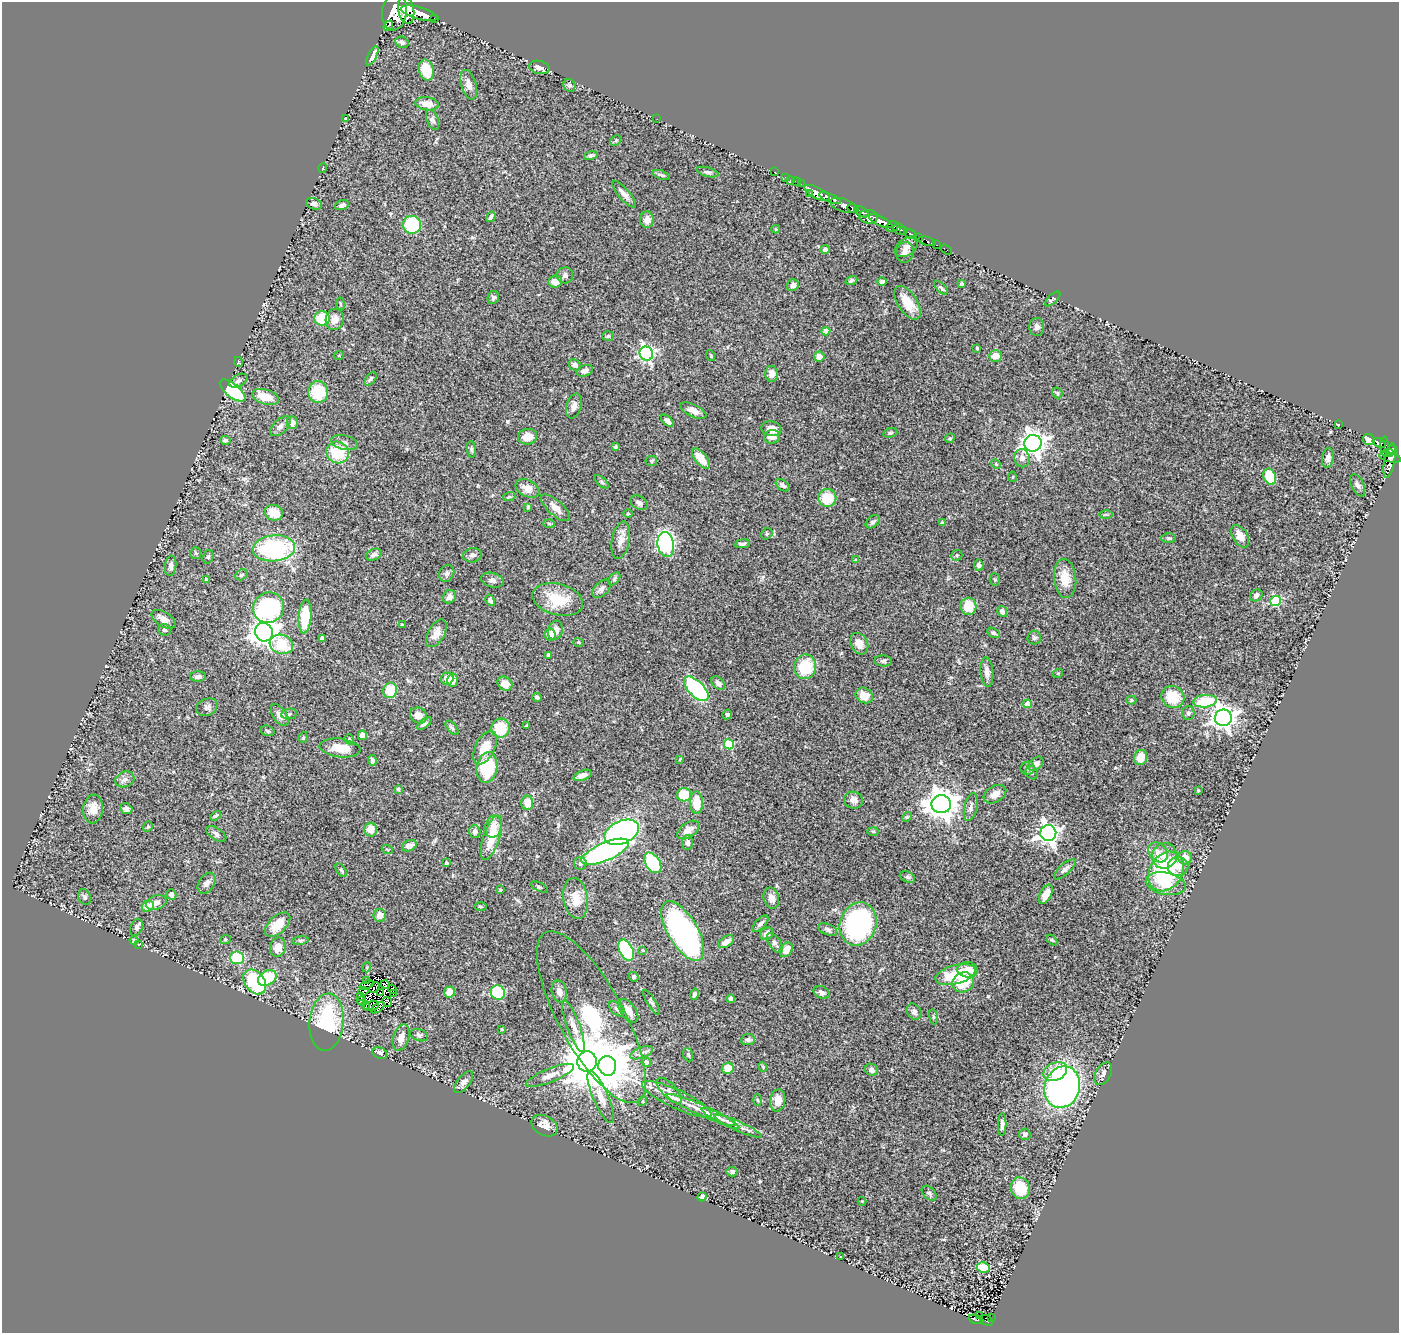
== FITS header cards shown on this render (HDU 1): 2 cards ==
NAXIS1  =                 1397
NAXIS2  =                 1331

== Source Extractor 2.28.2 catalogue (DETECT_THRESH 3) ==
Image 1397 x 1331 px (HDU 1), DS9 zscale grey, 1 PNG px = 1 image px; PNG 1401 x 1335 px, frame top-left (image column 1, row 1331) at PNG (2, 2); each listed source drawn as its Kron ellipse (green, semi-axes under 4 px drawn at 4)
Background 0.672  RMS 0.039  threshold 0.118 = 3 sigma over >= 5 px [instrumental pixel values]
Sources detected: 372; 7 with non-positive FLUX_AUTO (blend fragments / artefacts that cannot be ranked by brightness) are neither listed nor drawn; the other 365 listed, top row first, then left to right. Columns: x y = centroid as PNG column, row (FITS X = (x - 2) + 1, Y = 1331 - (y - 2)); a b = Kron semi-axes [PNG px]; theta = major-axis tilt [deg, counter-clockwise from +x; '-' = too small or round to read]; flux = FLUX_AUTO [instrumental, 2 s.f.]
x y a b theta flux
406 10 14 8 -78 2100
394 12 18 12 83 3400
419 13 19 6 -16 3600
434 18 3 3 - 170
388 26 5 3 - 1600
402 42 7 5 -24 7.5
372 56 10 4 64 15
539 67 10 6 -14 16
426 70 10 7 -73 66
469 85 15 7 -74 18
569 85 7 5 -63 5.8
427 104 11 6 -8 25
346 118 3 2 - 2.2
657 119 2 2 - 6.9
432 120 10 6 -67 7.5
616 140 6 4 45 3.9
591 155 7 4 16 5.2
323 168 5 3 - 1.9
707 172 11 4 -15 6.2
775 172 3 2 - 29
661 175 9 4 -19 5.5
786 177 3 2 - 19
791 180 3 2 - 17
796 182 4 2 - 31
801 184 2 2 - 12
809 193 3 2 - 120
817 193 14 5 -27 1800
624 194 17 5 -49 16
830 198 11 4 -22 1600
314 204 8 5 -18 8.4
342 205 7 4 20 9.5
843 205 14 6 -19 570
853 208 5 4 - 720
861 212 8 4 -32 420
491 217 5 3 - 6.3
868 217 9 7 -8 920
647 220 8 7 - 19
881 221 13 4 -25 2300
412 225 9 9 - 180
892 227 6 5 - 680
775 229 4 4 - 2.5
899 229 6 5 - 990
903 231 4 3 - 570
911 234 7 3 -30 320
918 238 4 3 - 150
927 241 9 4 -15 110
937 245 3 2 - 16
906 247 13 8 38 18
825 249 4 4 - 11
946 250 6 2 -34 15
905 252 10 8 77 15
565 275 8 8 - 10
851 280 6 4 20 4.8
555 281 7 6 - 22
882 282 5 4 - 6.9
961 284 4 3 - 4.7
793 285 6 5 - 13
941 288 9 4 -47 5
493 298 7 5 66 6.2
1053 299 9 4 43 5.9
908 303 19 9 -56 50
340 304 6 3 -82 3.2
322 318 8 7 - 86
335 319 11 9 77 22
1037 327 9 7 -88 10
826 331 4 4 - 24
608 336 5 4 - 4.1
977 348 3 3 - 2.9
646 354 7 6 - 640
339 355 5 3 - 2.5
711 356 6 2 -71 2.3
995 356 6 6 - 27
819 357 5 5 - 25
239 362 5 3 - 2
575 365 6 5 - 11
585 371 8 5 16 12
772 374 8 6 -90 23
371 379 8 4 56 5
238 381 10 6 27 7.8
233 391 15 6 -38 190
318 392 11 10 - 100
1057 393 6 4 -48 3.9
265 397 14 7 -16 45
574 406 13 7 73 13
693 411 14 6 -25 17
667 421 7 4 -43 11
292 423 6 5 - 15
1338 424 3 2 - 2
280 426 12 7 43 11
771 429 10 7 -7 22
890 433 7 4 17 4.1
527 437 10 7 10 32
772 437 8 6 10 20
950 438 5 4 - 4.2
1369 439 6 5 - 23
225 440 5 4 - 4.6
344 443 13 7 -13 11
1033 443 8 8 - 2100
1379 443 7 3 -24 200
1385 446 9 3 -88 270
615 447 3 3 - 3.5
471 449 8 4 -83 4.9
1392 450 5 5 - 560
338 452 11 10 - 98
1388 453 6 3 7 250
1390 457 11 4 -13 280
701 458 12 6 -51 35
1022 458 9 7 -81 17
1328 458 10 6 80 13
1390 460 18 5 79 410
651 461 6 5 - 3.3
996 464 5 4 - 3.2
1013 477 5 3 - 2.5
1270 477 8 6 -69 81
602 482 8 4 -42 4.5
783 485 7 5 -36 7.5
1358 485 12 6 -65 11
527 488 13 8 -26 29
509 497 6 4 18 3.5
827 498 9 9 - 72
639 503 9 6 -31 8.3
528 507 4 4 - 2.9
555 508 18 7 -41 26
274 513 9 7 -18 45
628 514 5 3 - 2.4
1106 514 6 4 -1 4
873 522 8 5 37 6.6
549 523 6 4 -2 3.5
943 523 4 3 - 6.2
767 534 6 5 - 4.4
1240 536 12 7 -59 27
1169 538 7 5 -2 5
621 540 19 8 79 21
666 544 12 8 -79 460
742 544 8 4 6 8
274 548 21 13 6 320
196 553 6 5 - 3.9
374 555 8 5 23 9.9
473 555 9 7 13 9.4
957 555 6 5 - 4.7
208 557 7 5 72 5.1
856 560 4 3 - 2.7
979 565 5 5 - 8.9
171 566 10 5 83 10
447 573 9 7 61 8.8
241 575 6 5 - 5.2
1065 578 19 11 -84 45
206 579 4 3 - 4
614 579 7 4 50 4.5
492 580 11 7 -15 11
995 580 6 5 - 4.8
601 589 11 6 45 11
1256 595 7 5 39 9.2
449 597 7 6 - 12
558 599 26 15 -14 86
490 600 6 4 -59 8.9
1275 601 5 5 - 220
968 606 8 8 - 55
269 608 16 15 - 370
1002 611 5 4 - 10
305 617 17 6 86 100
163 619 13 7 -32 17
402 625 4 3 - 3.5
164 630 6 5 - 6
555 630 9 7 74 16
264 632 9 8 - 2800
436 633 15 8 60 25
993 633 7 4 -27 5.5
550 635 6 5 - 29
322 638 4 4 - 13
1034 638 7 6 - 6.8
579 642 5 3 - 2.3
281 644 12 9 -16 95
859 644 11 8 -62 21
548 655 4 3 - 4.2
883 661 9 5 -5 6.3
805 667 12 11 - 110
987 672 15 6 -85 16
1058 673 5 3 - 2.3
198 677 8 5 0 9.8
447 679 6 6 - 23
452 680 7 5 -87 23
718 683 8 5 -46 12
505 684 8 6 -39 28
696 689 15 7 -45 290
390 690 8 7 - 65
864 695 9 7 -30 34
537 697 4 3 - 7.2
1173 697 12 10 -35 69
1131 700 5 4 - 3.5
1205 701 12 6 5 110
1028 704 4 4 - 40
207 707 11 8 24 9.7
1188 713 7 6 - 7.6
289 714 8 5 11 5.7
727 714 5 4 - 5.4
280 715 12 7 -56 16
419 715 9 7 -32 22
1223 718 8 8 - 2000
424 724 8 4 39 8.8
526 725 4 2 - 2.5
452 728 8 4 -47 5.9
501 728 9 9 - 75
268 731 7 5 -17 4.8
362 735 5 4 - 22
303 737 6 4 70 3.4
349 739 5 4 - 4.6
729 744 5 5 - 150
340 748 20 9 -7 46
485 748 18 9 64 49
1141 757 8 6 76 48
680 759 4 2 - 2.1
372 760 5 3 - 5.9
1036 764 8 6 43 14
487 767 15 10 80 140
1027 768 7 6 - 6.8
1032 773 7 5 -57 5.5
583 775 9 5 21 15
125 779 10 7 25 11
398 789 4 4 - 3.3
1198 790 4 4 - 2.7
995 794 12 8 30 22
684 795 7 6 - 79
853 800 9 8 - 15
527 803 7 6 - 25
696 803 11 6 -89 61
941 804 10 9 - 4200
971 807 14 6 78 12
93 809 14 10 84 30
126 809 6 5 - 9
216 816 6 3 32 4.3
907 817 5 4 - 3.3
493 826 11 8 77 27
148 827 5 4 - 4.1
371 830 7 6 - 30
688 830 12 7 35 23
873 831 6 4 -2 3.2
475 832 6 5 - 12
622 832 18 11 24 680
1048 833 8 8 - 1400
216 834 11 6 -32 9.5
491 838 23 8 72 71
688 843 7 5 90 7.4
409 846 8 5 25 16
387 849 5 3 - 2.8
605 852 25 9 23 530
1158 852 11 8 -49 20
1164 856 13 12 - 37
1185 858 6 6 - 37
446 863 4 3 - 5.4
653 863 11 7 -57 160
580 864 6 6 - 8
1178 866 10 9 - 23
1065 869 14 5 42 11
341 870 7 4 -55 4.3
1166 872 21 16 57 250
907 877 8 5 -26 5.3
207 883 11 7 57 11
1166 884 20 11 -11 52
539 887 9 3 -24 3.9
500 890 4 3 - 2.7
1046 894 10 5 63 30
171 895 5 4 - 13
85 897 8 6 -68 6.2
576 898 21 12 -81 44
771 898 11 7 -77 17
156 903 10 7 19 13
148 906 6 5 - 42
480 907 6 3 -1 3.4
380 915 6 6 - 19
760 924 10 5 45 8.8
858 924 22 18 70 460
278 925 15 8 43 51
136 927 9 6 69 8.9
828 929 10 5 -23 7.5
683 931 33 15 -59 660
767 934 7 6 - 10
134 940 4 3 - 3.1
225 940 5 3 - 2.7
300 940 8 4 8 5.1
1052 940 6 3 -44 3.3
726 942 9 5 32 19
775 943 11 6 -56 12
139 944 4 2 - 1.3
278 947 10 8 78 28
626 950 11 6 -63 220
643 950 4 4 - 2.9
786 950 8 6 56 25
237 958 7 6 - 120
367 967 5 3 - 2.4
968 970 10 7 -5 43
955 975 20 9 15 91
634 977 5 4 - 4.6
267 978 10 7 33 110
367 980 3 2 - 2
255 982 14 9 -52 200
963 982 11 10 - 79
366 985 7 2 21 3.8
385 985 5 3 - 7
374 988 6 3 45 3.6
392 989 5 3 - 3.7
364 991 5 3 - 9.9
450 992 5 5 - 29
498 992 7 7 - 170
559 992 11 7 -76 16
822 992 8 6 -28 12
380 993 3 2 - 3.8
393 994 3 2 - 0.58
694 994 5 4 - 5.4
361 997 3 2 - 4.2
731 999 4 4 - 10
361 1001 4 2 - 1
387 1002 5 2 - 2.1
652 1002 14 4 -58 5.2
366 1005 4 3 - 3.8
371 1006 7 5 14 8.5
378 1008 8 4 36 0.59
616 1009 9 5 -45 6.9
628 1011 13 7 -53 24
914 1012 8 6 -58 8.3
591 1017 96 32 -61 500
933 1017 8 4 -81 4.1
326 1022 29 17 85 230
573 1026 28 6 -70 24
502 1029 3 3 - 3.3
419 1035 9 6 -17 6.3
401 1037 13 8 71 21
748 1040 7 5 8 5.7
380 1053 7 5 -26 10
641 1053 12 5 20 11
688 1055 7 5 -70 4.4
587 1062 10 9 - 15000
646 1062 5 4 - 11
607 1066 10 9 - 8500
763 1067 5 3 - 2.4
728 1068 6 5 - 43
872 1070 7 6 - 11
1055 1072 12 9 26 42
1103 1074 12 7 63 13
550 1075 26 7 22 23
464 1082 13 6 51 12
1062 1087 21 17 72 890
669 1091 16 7 -46 15
601 1097 28 7 -67 28
677 1099 38 9 -25 55
757 1100 6 4 -87 3
778 1100 11 7 81 26
643 1101 5 3 - 2.2
701 1110 38 5 -24 43
720 1118 21 4 -28 17
1002 1124 11 4 88 9.1
544 1126 14 9 -29 28
738 1126 25 5 -24 21
1025 1134 6 5 - 9.2
732 1172 5 4 - 6.6
1020 1188 11 9 -70 79
929 1193 9 6 -45 6.8
702 1197 5 4 - 10
862 1201 4 4 - 2.3
841 1257 3 2 - 1.7
983 1267 6 5 - 72
980 1315 3 2 - 12
991 1317 3 2 - 2.2
976 1319 7 4 -18 200
987 1320 7 5 -31 85
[7 non-positive-flux detections neither listed nor drawn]